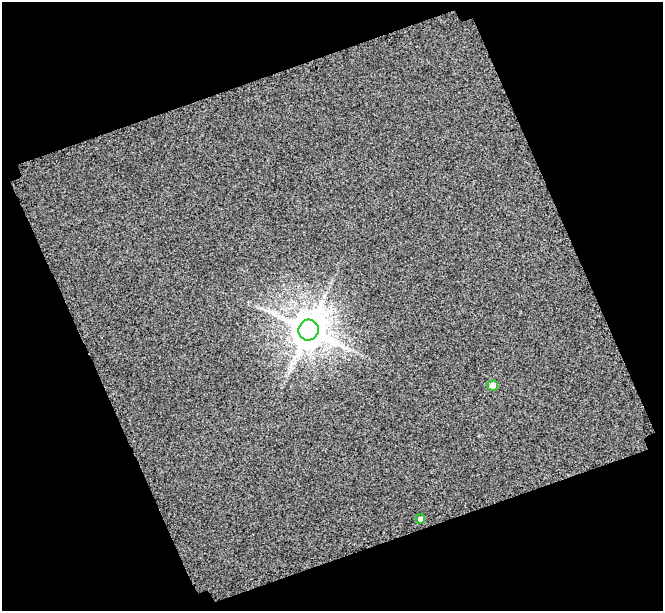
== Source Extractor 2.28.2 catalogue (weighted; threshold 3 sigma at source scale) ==
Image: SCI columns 3777-4437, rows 1776-2384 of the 5533 x 5376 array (HDU 1 of 3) = the unmasked area's bounding box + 8 px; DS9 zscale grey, full resolution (1 PNG px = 1 image px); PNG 665 x 613 px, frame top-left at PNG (2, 2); each listed source drawn as its Kron ellipse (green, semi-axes under 4 px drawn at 4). Shown black and unused: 42% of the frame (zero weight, under 3 of 4 exposures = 20% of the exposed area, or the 3 px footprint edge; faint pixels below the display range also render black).
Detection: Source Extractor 2.28.2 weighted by HDU 2 'WHT'. Background -0.116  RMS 1.5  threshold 6.93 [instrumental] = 3 sigma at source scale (4.5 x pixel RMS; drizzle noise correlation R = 1.50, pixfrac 1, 0.0396/0.0396 arcsec/px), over >= 5 px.
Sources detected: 3; all 3 listed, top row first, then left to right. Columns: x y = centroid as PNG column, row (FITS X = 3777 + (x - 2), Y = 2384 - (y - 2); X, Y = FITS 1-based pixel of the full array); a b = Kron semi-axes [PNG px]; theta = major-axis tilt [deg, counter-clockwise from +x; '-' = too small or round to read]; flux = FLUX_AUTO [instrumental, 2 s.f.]
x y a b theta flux
308 330 10 10 - 410000
493 385 5 5 - 1700
420 519 5 4 - 560